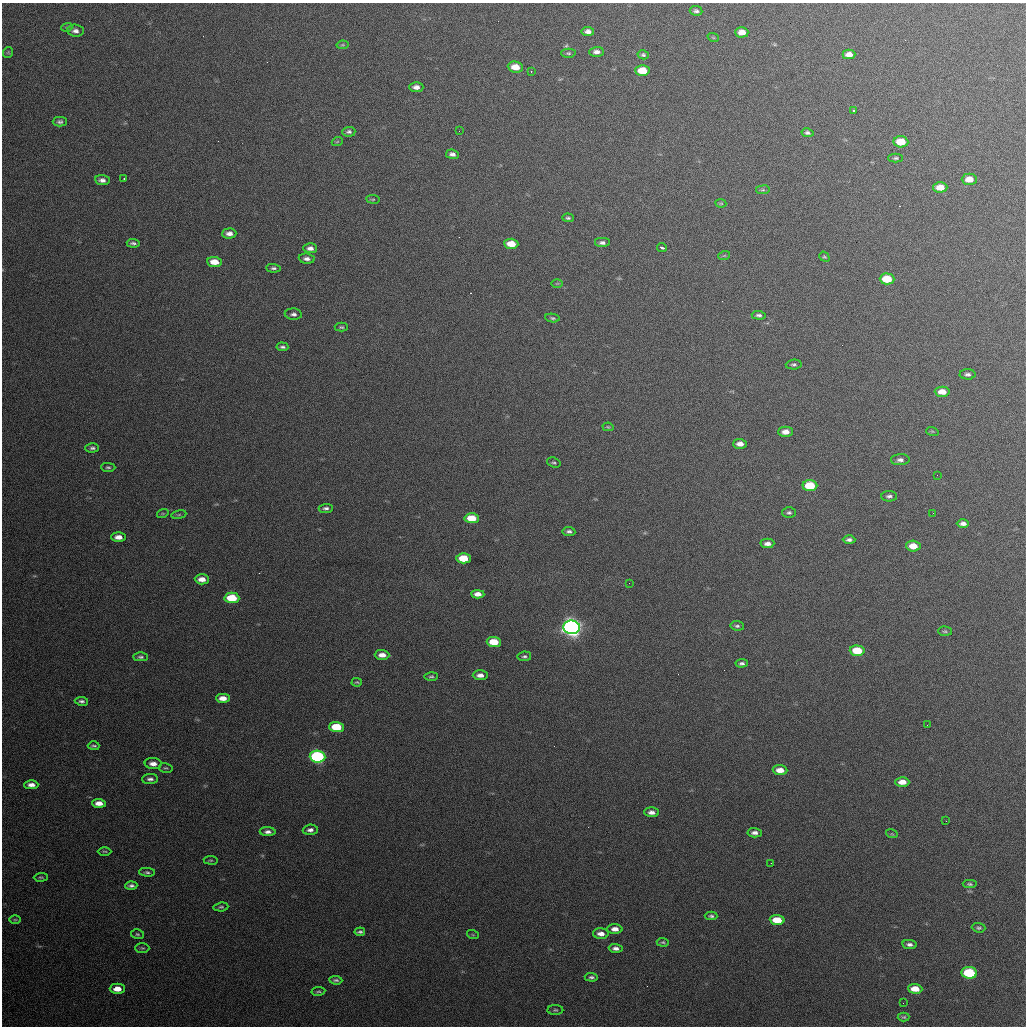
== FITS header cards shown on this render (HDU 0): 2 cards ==
NAXIS1  =                 1024 / length of data axis 1
NAXIS2  =                 1024 / length of data axis 2

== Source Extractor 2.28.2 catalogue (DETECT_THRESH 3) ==
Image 1024 x 1024 px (HDU 0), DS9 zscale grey, 1 PNG px = 1 image px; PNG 1028 x 1028 px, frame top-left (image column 1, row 1024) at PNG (2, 3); each listed source drawn as its Kron ellipse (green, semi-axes under 4 px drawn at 4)
Background 673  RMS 20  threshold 60.1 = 3 sigma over >= 5 px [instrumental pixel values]
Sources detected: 143; all 143 listed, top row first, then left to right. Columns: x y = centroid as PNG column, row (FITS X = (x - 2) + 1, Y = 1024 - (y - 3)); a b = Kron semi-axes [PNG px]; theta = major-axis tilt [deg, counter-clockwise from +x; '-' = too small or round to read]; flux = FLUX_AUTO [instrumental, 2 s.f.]
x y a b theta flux
696 11 6 4 -7 3600
67 27 5 3 - 1500
75 31 8 6 -6 5300
588 31 6 4 -5 5400
742 32 6 5 - 12000
713 37 6 3 -19 1300
342 45 6 4 10 1800
8 52 5 5 - 1800
596 52 7 5 2 6000
568 53 7 4 -2 2300
849 54 6 5 - 8200
643 55 5 4 - 2500
515 67 8 5 -6 17000
531 71 2 2 - 1200
642 71 7 5 -2 29000
416 87 7 5 -2 6800
854 111 3 3 - 3800
60 122 7 5 0 3400
459 131 3 2 - 1500
349 132 6 5 - 3200
807 133 6 4 -12 3000
337 142 5 3 - 1300
901 142 7 5 -4 26000
452 154 6 4 -7 4900
896 158 7 4 1 2400
124 178 3 3 - 1700
969 179 7 5 0 15000
102 180 7 5 -6 5600
940 187 7 5 1 17000
763 190 7 3 8 1700
373 199 7 3 -7 1600
721 203 5 4 - 1400
568 218 6 4 -1 2500
229 234 7 5 2 6800
133 243 6 3 -6 3200
602 243 8 5 0 4500
511 244 7 5 -4 22000
310 248 7 5 -3 6300
662 248 5 3 - 3600
724 256 6 3 19 1400
824 257 5 4 - 1800
307 259 8 5 -6 5300
214 262 7 5 -5 19000
273 268 7 4 -3 2900
887 279 7 5 -1 35000
557 283 6 4 1 1400
293 314 8 5 -4 4200
759 315 7 4 -4 3400
552 318 7 4 -6 2400
341 327 7 4 0 2200
282 347 6 4 -5 2900
794 364 8 5 4 2800
968 374 8 5 -1 3700
942 392 7 5 -2 14000
608 427 6 4 -13 1600
932 431 6 4 -18 1500
785 432 7 5 1 9800
740 444 7 5 -2 9600
92 448 7 4 2 3300
900 460 9 5 2 5100
554 463 7 5 -21 2300
108 467 7 4 -1 2500
937 475 2 2 - 550
810 486 7 5 -3 54000
889 496 8 5 1 3800
326 508 7 4 5 3600
163 513 6 4 18 1600
789 513 6 5 - 3100
933 513 2 2 - 690
179 515 7 4 9 1900
472 518 7 5 -3 29000
963 523 6 4 0 5300
569 531 6 4 -6 3500
118 537 7 4 -1 9700
849 540 6 4 -2 3700
767 543 7 5 2 6200
913 546 7 5 -4 18000
464 558 7 5 -2 37000
202 579 7 5 -3 12000
629 583 3 2 - 1000
478 594 6 4 -3 8800
232 598 7 5 -1 49000
737 626 6 4 -8 2900
572 627 8 6 -5 970000
945 631 7 4 -2 2300
494 642 7 5 -3 34000
857 651 7 5 -4 40000
382 655 7 5 -2 10000
524 656 7 5 9 2700
141 657 7 4 -1 2900
742 663 6 4 5 3200
480 675 7 5 -1 7300
431 676 7 4 0 2400
357 682 5 3 - 1700
223 698 7 4 0 12000
81 701 7 4 -9 3500
927 725 2 2 - 600
337 727 7 5 -2 52000
94 746 6 3 -2 2400
318 757 8 6 -4 230000
153 764 8 5 -4 8800
166 768 7 5 -12 2000
780 770 7 5 -5 14000
150 779 8 5 2 4600
902 782 7 5 -2 13000
31 785 7 4 0 7800
99 803 7 4 -3 10000
652 812 7 5 -2 6600
946 821 2 2 - 900
310 830 7 5 3 5400
268 832 8 4 -3 5300
755 833 7 5 -3 5400
892 834 6 3 -17 1400
105 851 7 3 -1 1600
211 860 7 3 -8 1700
771 863 2 2 - 810
147 872 8 4 -4 2800
41 877 7 4 2 2000
970 884 7 4 -1 2300
131 886 6 3 3 3600
221 907 7 4 7 2400
711 916 6 4 -2 2700
15 920 6 4 0 1900
777 920 7 5 -3 28000
979 928 7 4 -4 2500
615 929 7 5 -3 8300
360 932 5 3 - 2900
137 934 6 4 -15 2300
601 934 8 5 -3 9000
473 935 6 4 -19 1300
663 942 6 4 -3 2100
909 944 7 4 -9 4300
142 948 7 5 -1 2300
616 948 7 4 -4 5400
969 973 8 5 -5 89000
591 977 6 4 -5 3000
336 980 6 3 -5 2800
117 989 7 5 1 14000
915 989 7 5 -4 19000
318 991 7 3 8 2000
903 1003 3 2 - 970
555 1010 8 5 -1 2300
904 1017 6 4 1 2100